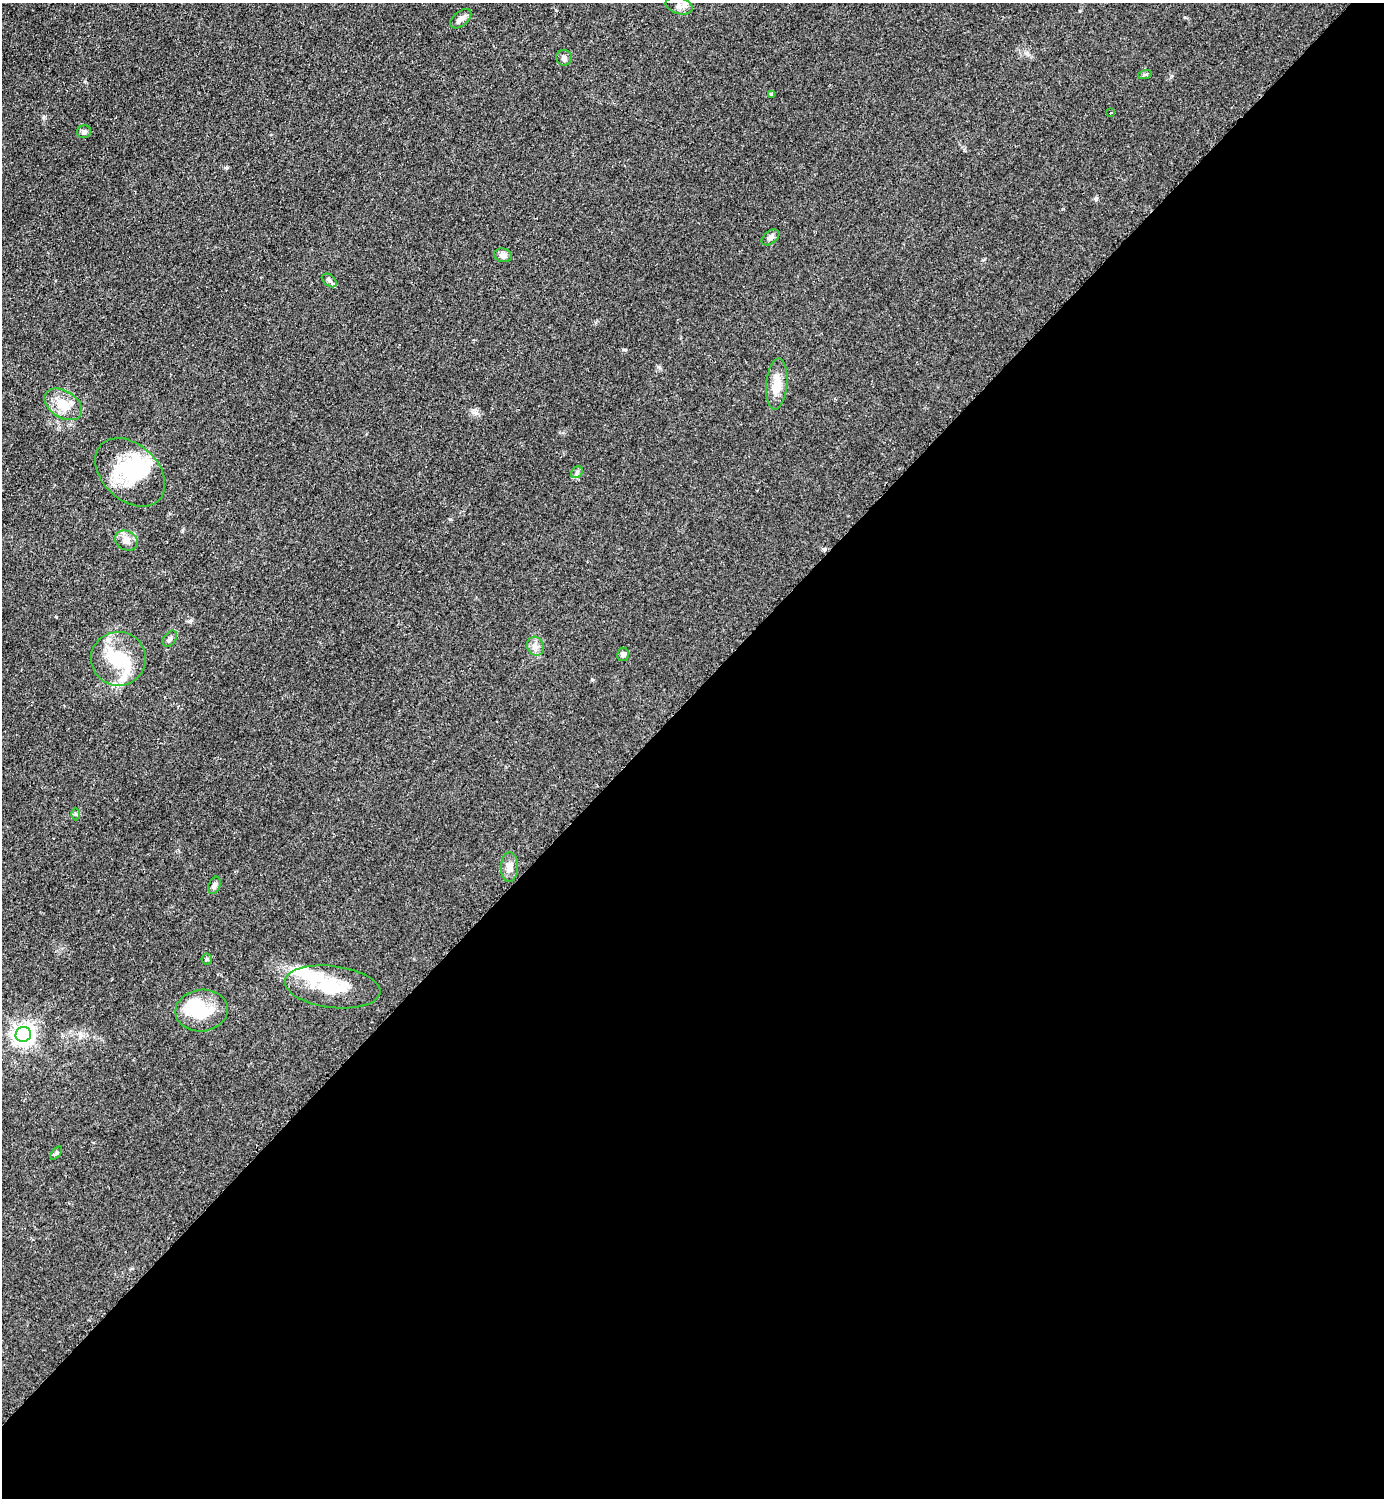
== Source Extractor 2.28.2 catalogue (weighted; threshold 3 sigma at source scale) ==
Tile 15 of 4 x 4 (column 3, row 4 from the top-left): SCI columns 3076-4457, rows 7-1502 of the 6005 x 6005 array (HDU 1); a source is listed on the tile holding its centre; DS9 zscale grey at full resolution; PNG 1386 x 1500 px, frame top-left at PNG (2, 3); each listed source drawn as its Kron ellipse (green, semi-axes under 4 px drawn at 4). Shown black and unused: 54% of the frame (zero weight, under 2 of 3 exposures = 1% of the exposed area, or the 3 px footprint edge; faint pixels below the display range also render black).
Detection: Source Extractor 2.28.2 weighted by HDU 2 'WHT'; one run over the whole footprint, this tile lists its part. Background 0.0797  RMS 0.0079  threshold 0.0354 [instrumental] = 3 sigma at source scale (4.5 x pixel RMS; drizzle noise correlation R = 1.50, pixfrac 1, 0.05/0.05 arcsec/px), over >= 5 px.
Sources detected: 38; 6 inside a brighter object's white glare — neither listed nor drawn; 5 inside a brighter listed object's ellipse — not listed separately; the other 27 listed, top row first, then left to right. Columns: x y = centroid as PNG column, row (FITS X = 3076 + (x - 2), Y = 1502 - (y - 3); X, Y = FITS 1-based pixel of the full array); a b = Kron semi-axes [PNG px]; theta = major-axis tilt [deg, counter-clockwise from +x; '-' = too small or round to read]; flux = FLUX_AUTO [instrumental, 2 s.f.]
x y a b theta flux
679 6 14 8 -15 4.9
461 19 12 7 39 4.2
564 58 8 7 - 2.6
1145 74 7 4 19 1.2
771 94 4 3 - 1.4
1111 113 3 3 - 1.2
84 132 7 6 - 1.9
770 237 10 6 38 2.7
503 255 9 6 -16 4.1
329 280 8 5 -40 2
777 384 25 10 85 13
63 404 21 13 -33 16
130 472 40 28 -43 46
577 472 7 5 47 1.8
126 540 12 9 -29 5.4
170 639 9 6 55 2.4
536 646 10 8 -63 4.1
623 654 6 6 - 3.3
118 659 27 27 - 30
75 814 6 4 -90 0.99
509 867 15 8 88 5.6
214 885 9 5 68 2.7
207 959 5 5 - 1.1
333 987 48 21 -7 37
202 1011 26 21 7 31
23 1034 8 7 - 500
56 1153 8 4 53 1.4
Unlisted compact peaks at least as high as the median listed source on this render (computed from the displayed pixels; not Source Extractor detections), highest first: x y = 476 413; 592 680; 43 117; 1027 53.